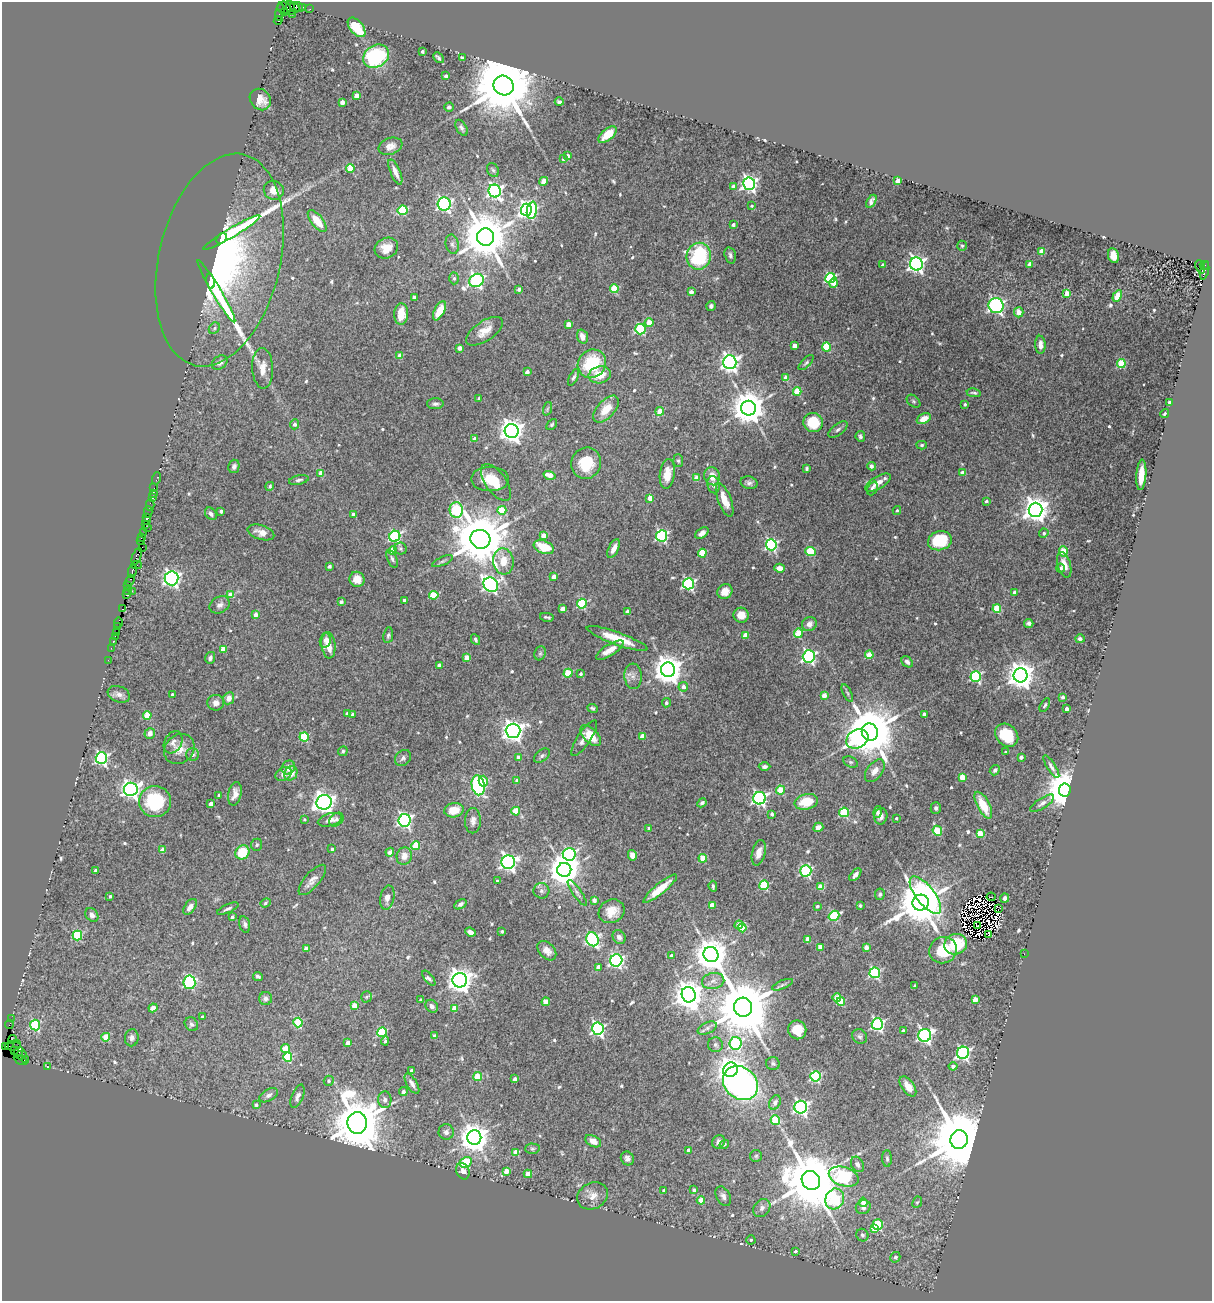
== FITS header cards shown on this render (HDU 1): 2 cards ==
NAXIS1  =                 1210
NAXIS2  =                 1299

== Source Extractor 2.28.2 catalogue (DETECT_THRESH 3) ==
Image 1210 x 1299 px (HDU 1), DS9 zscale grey, 1 PNG px = 1 image px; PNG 1214 x 1303 px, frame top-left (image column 1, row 1299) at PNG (2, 2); each listed source drawn as its Kron ellipse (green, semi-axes under 4 px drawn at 4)
Background 0.694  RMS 0.026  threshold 0.0791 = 3 sigma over >= 5 px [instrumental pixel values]
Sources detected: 607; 4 with non-positive FLUX_AUTO (blend fragments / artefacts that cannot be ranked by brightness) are neither listed nor drawn; of the other 603, the 500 brightest by FLUX_AUTO listed and drawn (103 fainter detections omitted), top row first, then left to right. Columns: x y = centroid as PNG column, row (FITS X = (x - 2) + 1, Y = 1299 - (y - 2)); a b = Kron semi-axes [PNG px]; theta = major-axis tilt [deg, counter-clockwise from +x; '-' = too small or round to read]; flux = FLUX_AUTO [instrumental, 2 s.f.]
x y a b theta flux
295 7 5 4 - 140
299 7 5 3 - 73
303 7 3 2 - 30
284 8 7 6 - 350
290 8 7 3 -75 250
310 9 2 2 - 9.9
280 12 9 3 80 170
284 13 3 3 - 400
292 14 2 2 - 47
278 21 4 3 - 130
356 27 11 6 -51 58
422 51 3 3 - 4.7
376 56 14 10 31 150
438 58 6 3 -46 3.6
462 58 3 3 - 6.4
446 76 3 3 - 5.7
504 85 10 9 - 23000
357 96 4 4 - 19
260 99 11 9 -48 20
342 102 4 4 - 12
559 102 4 3 - 3.6
449 107 5 4 - 5.9
461 128 8 5 -60 5.3
607 135 11 5 41 32
390 146 12 8 20 11
568 156 3 3 - 8.7
563 159 4 3 - 3.6
350 168 4 4 - 52
493 170 7 5 -60 3.4
395 172 13 5 -67 11
544 181 5 4 - 13
898 181 4 4 - 30
749 184 6 6 - 530
734 187 4 4 - 19
274 190 10 9 - 19
495 191 6 6 - 560
871 201 7 4 59 5.7
444 204 6 6 - 330
752 206 4 4 - 2.9
402 210 5 5 - 110
526 210 6 5 - 600
532 210 9 5 80 120
317 221 13 6 -51 32
733 225 4 3 - 4.8
232 232 33 4 31 74
485 237 9 8 - 9500
222 239 6 4 43 30
452 244 10 6 -77 5.3
962 246 5 4 - 2.8
386 248 12 10 26 24
1042 251 4 4 - 26
730 255 8 5 -75 4.8
1113 255 7 5 -80 18
699 256 13 12 - 150
219 260 108 61 77 710
916 264 6 6 - 640
1030 264 4 3 - 9.7
882 265 3 3 - 5.2
1204 265 5 3 - 160
1200 267 7 2 -70 110
1205 271 9 3 76 460
454 278 6 4 88 3.9
830 278 5 5 - 190
476 280 7 6 - 370
211 281 7 4 -77 35
833 283 4 4 - 17
519 289 4 3 - 7.8
614 289 4 4 - 59
216 291 36 4 -59 87
691 292 4 4 - 14
1067 294 4 4 - 28
1117 296 6 4 60 42
415 298 4 3 - 5.4
711 306 5 4 - 4.8
996 306 7 7 - 340
439 311 10 5 62 30
1019 312 5 5 - 18
401 314 11 7 88 21
649 323 4 4 - 28
569 324 4 4 - 22
214 328 6 5 - 3.7
640 329 5 5 - 160
484 331 21 10 34 22
582 337 7 5 -71 12
1040 345 9 5 -88 13
795 346 4 4 - 21
827 347 4 4 - 81
460 348 4 4 - 13
400 356 4 4 - 25
220 362 9 6 38 6.9
730 362 7 6 - 850
806 363 10 4 44 3.6
592 364 15 13 45 100
1121 364 4 4 - 76
263 368 20 10 -87 21
527 372 4 3 - 9.6
600 375 11 8 12 29
573 377 9 4 62 4.1
786 378 4 4 - 31
797 392 4 4 - 50
974 393 7 3 -8 3.4
479 398 3 3 - 3.3
914 401 8 5 -42 3.2
1169 403 4 3 - 3.4
435 404 8 5 1 5.1
965 404 3 3 - 3.7
748 408 7 7 - 4200
547 409 7 4 71 2.9
606 409 16 8 48 31
660 411 4 4 - 33
1165 413 4 3 - 3.4
924 419 7 5 27 20
813 422 10 9 - 44
294 424 5 4 - 5.6
552 425 6 4 49 2.9
838 430 11 5 37 4.9
512 431 7 7 - 1500
860 436 5 4 - 3.5
475 439 4 4 - 19
922 445 5 4 - 2.9
678 461 6 5 - 3.2
586 463 16 14 69 53
234 466 7 5 77 6.1
871 466 4 4 - 8.1
807 468 4 3 - 2.9
321 473 4 4 - 19
963 473 4 4 - 21
667 474 15 7 82 24
550 475 6 4 -17 22
1141 475 15 5 86 26
712 476 9 7 -74 21
157 478 6 2 71 30
697 478 4 4 - 33
490 479 19 12 0 34
299 480 10 4 12 5
496 482 21 10 -55 34
749 483 8 6 -13 5.7
878 483 14 6 30 13
714 485 8 6 -78 8.2
270 486 4 4 - 2.8
154 488 2 2 - 49
872 488 7 4 66 5.8
153 493 2 2 - 22
152 498 3 3 - 180
650 498 4 4 - 27
725 500 18 6 -69 24
986 501 3 3 - 4.6
150 505 6 2 -89 35
456 510 8 6 -82 190
502 510 4 4 - 43
1035 510 7 7 - 1900
221 511 3 3 - 6
897 511 4 4 - 2.9
148 512 6 2 -90 88
211 514 7 5 -48 6.4
353 514 4 3 - 8.9
147 517 2 2 - 84
146 521 3 2 - 84
145 524 2 2 - 95
147 527 2 2 - 100
261 532 14 7 -17 13
143 533 2 2 - 46
702 533 7 4 35 7.6
1044 533 5 4 - 4.4
395 536 5 5 - 230
543 536 4 4 - 19
662 536 6 5 - 260
141 537 3 2 - 67
480 539 10 9 - 14000
140 541 3 3 - 99
940 541 12 9 15 66
771 545 5 5 - 270
142 547 2 2 - 94
544 547 10 6 -21 50
400 549 6 6 - 3.4
614 549 10 5 65 13
393 551 4 4 - 41
811 551 5 4 - 84
1063 551 5 4 - 50
702 553 4 4 - 67
137 556 9 3 69 410
392 559 9 4 -67 4.3
443 561 11 4 24 4.4
503 561 13 10 -83 31
136 565 5 2 - 130
1064 565 13 6 -74 14
329 566 4 3 - 3.4
780 568 5 4 - 11
1061 568 5 4 - 4.8
132 571 6 3 78 310
554 577 4 4 - 14
171 578 7 7 - 570
357 579 8 7 - 19
130 580 6 3 66 320
688 584 5 5 - 300
491 585 8 6 -37 510
128 586 2 2 - 38
128 591 4 2 - 110
132 591 2 2 - 72
725 591 8 7 - 16
1015 592 3 3 - 8.5
127 595 4 3 - 140
231 595 4 4 - 25
434 595 4 4 - 61
404 600 3 3 - 6
341 602 4 4 - 4.6
582 604 5 5 - 130
220 605 10 8 27 8.4
122 609 3 2 - 110
563 609 4 4 - 17
997 609 4 4 - 65
627 612 4 4 - 18
256 615 4 4 - 12
741 615 8 7 - 20
547 617 7 3 -11 3.4
118 622 5 3 - 220
1029 623 4 4 - 4.9
809 624 8 7 - 11
117 627 3 3 - 94
116 632 2 2 - 63
798 633 4 4 - 53
388 635 8 5 81 3.9
745 635 4 4 - 27
115 636 2 2 - 77
617 638 32 6 -20 46
1080 639 5 4 - 5.8
325 640 7 5 76 9.4
476 640 6 3 -63 3.8
113 642 3 2 - 120
328 645 13 7 -83 23
111 648 2 2 - 30
223 649 4 4 - 30
610 650 16 5 32 19
540 653 7 5 68 3.8
869 655 4 4 - 45
809 657 6 6 - 350
210 658 6 5 - 5
467 658 4 4 - 24
108 660 2 2 - 42
907 662 6 5 - 6.9
439 665 4 4 - 15
668 670 7 7 - 2900
568 673 4 4 - 67
581 674 3 3 - 4.2
1020 675 7 7 - 2300
633 676 13 8 -86 10
976 676 5 5 - 200
683 687 5 5 - 9.8
847 693 9 4 -62 3.3
119 694 11 8 -21 9.6
172 694 3 3 - 3.3
824 695 4 4 - 23
1063 697 4 3 - 5.7
229 698 6 5 - 15
216 703 8 8 - 10
666 703 4 4 - 4.2
1045 705 7 4 60 3.1
593 708 5 3 - 3.3
1067 709 3 3 - 7.8
348 713 4 4 - 6.9
353 714 4 3 - 4.6
924 714 4 3 - 13
147 715 4 4 - 50
513 731 7 7 - 1300
870 732 9 8 - 13000
150 733 5 5 - 12
1007 735 13 10 -44 55
591 736 12 7 -45 39
642 736 4 4 - 18
304 737 5 4 - 94
584 738 21 6 56 13
857 739 12 9 29 260
173 742 12 8 61 8.9
179 749 16 14 45 22
343 751 5 4 - 3.7
1006 752 4 3 - 2.8
192 754 6 6 - 6.1
542 756 9 5 38 4.8
1021 757 4 3 - 8.9
101 758 6 5 - 350
403 758 9 7 46 5.6
519 758 4 4 - 15
851 762 8 5 -26 3.5
764 767 6 4 1 5.1
1051 767 13 4 -58 6.1
288 768 7 6 - 11
995 770 5 4 - 4.5
875 771 13 7 53 13
291 773 7 6 - 20
284 774 8 6 31 10
962 777 4 4 - 40
517 780 3 3 - 6.8
483 781 5 4 - 28
478 785 10 6 -80 220
131 789 7 6 - 880
780 790 4 4 - 49
1065 790 6 6 - 7000
235 794 12 6 77 13
219 795 3 3 - 5.2
759 798 6 6 - 390
155 801 16 15 - 110
324 802 7 7 - 1100
806 802 12 7 13 48
702 803 5 4 - 4
1042 803 14 5 33 6.7
211 804 4 4 - 9.3
983 805 15 6 -62 40
936 808 5 5 - 5.1
454 810 10 7 11 26
516 811 4 4 - 52
844 812 5 4 - 98
877 812 6 4 76 3.7
772 814 4 3 - 5.4
881 816 8 6 79 9.2
896 818 3 3 - 2.8
304 819 4 4 - 2.8
330 820 12 6 16 9.8
336 820 8 6 39 4.7
404 820 6 6 - 460
473 821 12 8 88 9.4
818 827 5 4 - 10
649 828 3 3 - 5.2
937 831 5 4 - 79
980 833 4 4 - 36
257 845 6 5 - 3
416 846 4 4 - 53
332 849 3 3 - 3.3
163 850 4 4 - 19
242 852 7 6 - 52
390 852 4 4 - 6.4
759 853 13 6 76 13
569 854 6 6 - 310
632 855 5 4 - 13
404 856 9 7 73 14
703 858 4 4 - 46
508 862 7 7 - 640
564 870 7 7 - 4000
95 871 3 3 - 5.1
806 871 5 5 - 230
855 875 7 4 49 6.7
312 880 19 7 49 13
497 881 3 3 - 3.3
764 885 5 4 - 110
713 886 5 3 - 2.9
821 887 4 4 - 43
660 889 21 5 39 31
541 891 8 8 - 6.2
577 893 15 4 -55 6.2
880 894 6 5 - 4.1
925 895 22 9 -52 450
110 896 3 3 - 3.3
387 897 12 7 78 12
991 897 4 2 - 6.7
1005 898 4 3 - 6
594 900 4 4 - 8.7
265 903 5 4 - 3.1
921 903 8 8 - 10000
460 904 6 4 33 5.3
712 905 4 4 - 20
860 905 3 3 - 3.8
817 906 3 3 - 3.6
190 907 9 5 54 11
228 909 11 4 23 4.8
998 909 2 2 - 3.5
612 911 13 11 29 24
92 915 7 6 - 7.2
834 916 5 4 - 120
232 917 3 3 - 4
245 924 8 5 -75 5.3
739 925 4 4 - 24
977 926 3 2 - 3.2
742 928 4 4 - 40
502 931 3 3 - 4
470 932 5 4 - 8
988 935 3 2 - 3.1
77 936 5 5 - 99
619 937 7 6 - 6.9
593 939 7 6 - 340
808 939 4 4 - 22
956 944 11 10 - 57
820 947 4 4 - 32
866 947 4 4 - 15
306 949 4 4 - 19
943 950 14 13 - 63
547 951 11 7 -48 14
711 954 8 7 - 4100
1024 954 2 2 - 17
671 955 4 4 - 4.9
616 960 6 6 - 380
598 967 4 4 - 18
875 973 5 5 - 220
258 976 5 3 - 3.8
429 978 9 3 -51 3.7
460 980 7 7 - 1700
713 981 11 8 10 11
189 982 7 6 - 220
783 985 11 4 23 4.2
915 986 4 3 - 4.7
689 995 8 7 - 3100
366 997 6 5 - 3.1
837 998 4 4 - 37
266 999 6 6 - 6.9
975 999 4 4 - 24
421 1000 3 3 - 3.3
546 1002 4 4 - 34
841 1002 4 4 - 59
354 1005 4 4 - 23
432 1006 7 5 -48 6.6
743 1007 9 9 - 17000
153 1008 4 4 - 20
454 1008 4 4 - 23
202 1017 3 3 - 5
11 1019 2 2 - 34
298 1022 5 4 - 67
9 1024 4 2 - 97
191 1024 7 6 - 4.7
877 1024 6 5 - 300
35 1025 5 5 - 150
707 1028 10 5 25 6.7
598 1029 6 6 - 340
797 1030 9 9 - 29
903 1031 3 3 - 4.4
382 1032 5 5 - 130
925 1035 6 6 - 450
435 1036 4 3 - 9.3
860 1036 8 7 - 4.7
106 1037 4 4 - 39
132 1038 8 7 - 7.8
13 1039 4 3 - 94
385 1041 4 3 - 3.3
17 1043 2 2 - 610
348 1043 4 4 - 17
735 1043 6 6 - 210
715 1045 7 7 - 5.3
6 1046 3 2 - 140
13 1046 8 4 2 1600
285 1049 4 4 - 42
14 1051 2 2 - 27
18 1052 5 3 - 140
963 1053 6 6 - 350
21 1055 6 2 12 43
288 1057 5 4 - 100
20 1060 7 3 -29 78
25 1060 4 3 - 93
773 1063 7 6 - 4.4
47 1066 2 2 - 20
953 1066 4 4 - 7.3
730 1070 8 7 - 1600
411 1071 4 3 - 7.4
815 1076 5 5 - 190
478 1077 4 4 - 56
515 1079 4 3 - 9.4
329 1081 5 5 - 4.7
740 1083 19 15 -41 590
412 1084 11 5 -59 9.3
908 1086 11 6 -55 19
403 1092 4 4 - 5.6
269 1095 10 6 30 6.6
298 1096 12 5 68 7.6
385 1100 8 6 -86 7.8
775 1102 7 5 65 5.5
256 1105 4 3 - 3.8
801 1107 6 6 - 450
775 1120 5 4 - 60
357 1123 11 9 89 12000
446 1132 8 7 - 7.6
474 1137 7 7 - 3000
959 1140 9 9 - 23000
593 1141 8 5 -28 14
719 1142 7 6 - 7.6
724 1144 5 4 - 3.3
532 1149 7 5 -1 3.5
689 1150 4 3 - 8.9
516 1152 4 4 - 31
756 1156 6 6 - 2.9
627 1158 7 6 - 6.4
887 1159 8 4 -88 3.8
466 1162 6 5 - 83
857 1164 8 6 -60 5.8
463 1171 8 6 -65 7.5
506 1171 4 4 - 18
528 1174 4 4 - 29
844 1176 15 9 -17 290
811 1180 10 9 - 16000
694 1190 4 3 - 4.9
664 1191 4 3 - 4.3
593 1196 16 13 26 18
723 1196 10 7 -60 8.4
835 1199 11 9 63 190
701 1200 4 4 - 31
863 1202 4 4 - 13
917 1202 6 4 65 2.7
863 1207 7 6 - 6.7
762 1208 10 7 51 8
878 1225 5 5 - 96
875 1229 4 4 - 29
862 1235 6 6 - 4.1
751 1240 4 4 - 3.1
795 1251 3 3 - 3.7
895 1257 5 5 - 5
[103 fainter detections neither listed nor drawn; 4 non-positive-flux detections neither listed nor drawn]